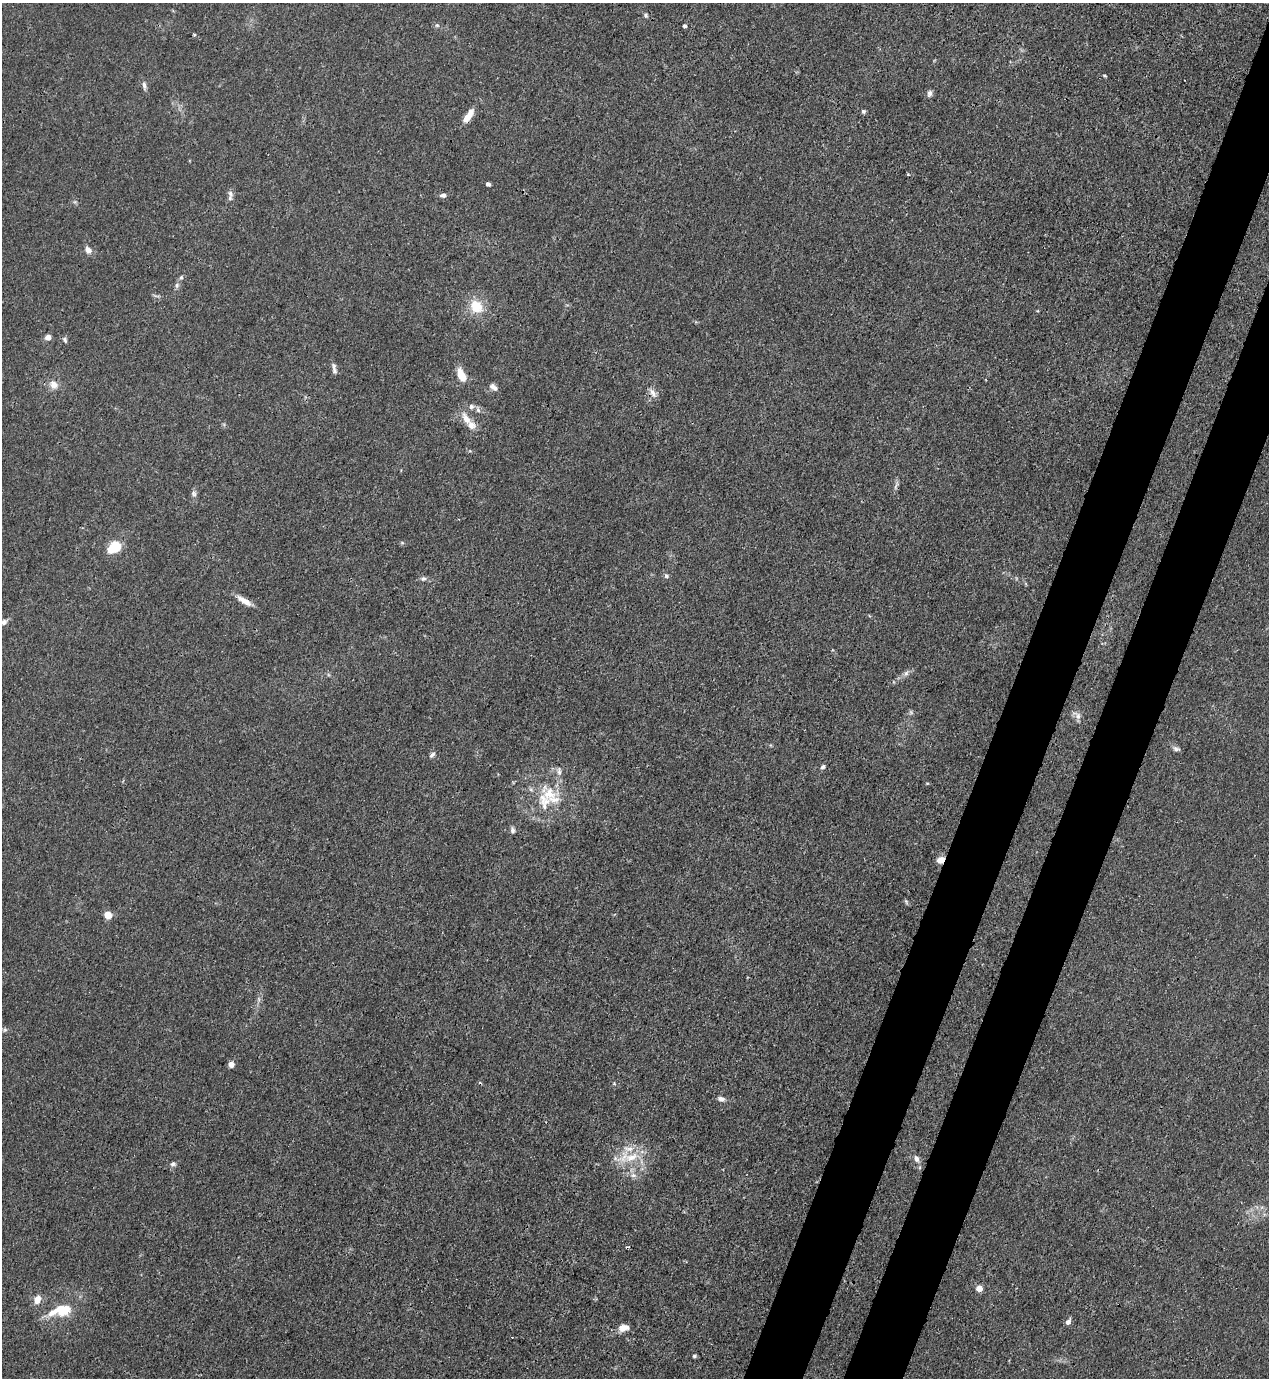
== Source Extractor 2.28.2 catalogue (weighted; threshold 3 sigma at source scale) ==
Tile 10 of 4 x 4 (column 2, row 3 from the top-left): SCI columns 1490-2756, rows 1417-2792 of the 5646 x 5583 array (HDU 1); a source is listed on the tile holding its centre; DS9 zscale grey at full resolution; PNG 1271 x 1380 px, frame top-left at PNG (2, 3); no overlay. Shown black and unused: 8% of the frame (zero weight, under 3 of 4 exposures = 7% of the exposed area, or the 3 px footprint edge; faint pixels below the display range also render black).
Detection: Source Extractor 2.28.2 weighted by HDU 2 'WHT'; one run over the whole footprint, this tile lists its part. Background 0.0182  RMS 0.0026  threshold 0.0116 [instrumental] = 3 sigma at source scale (4.5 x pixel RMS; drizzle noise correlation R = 1.50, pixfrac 1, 0.05/0.05 arcsec/px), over >= 5 px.
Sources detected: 69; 2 cosmic-ray / hot-pixel residue — not listed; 7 inside a brighter listed object's ellipse — not listed separately; the other 60 listed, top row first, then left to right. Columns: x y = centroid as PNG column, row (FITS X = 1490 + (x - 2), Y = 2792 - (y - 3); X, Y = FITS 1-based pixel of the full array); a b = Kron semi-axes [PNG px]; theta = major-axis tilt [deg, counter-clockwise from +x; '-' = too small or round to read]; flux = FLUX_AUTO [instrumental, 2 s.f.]
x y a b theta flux
646 15 6 5 - 0.46
437 25 6 5 - 0.49
685 26 4 3 - 0.67
1105 76 5 3 - 0.28
144 86 12 5 -82 0.97
930 93 10 6 76 0.83
863 111 5 5 - 0.55
468 116 19 7 54 3.2
908 174 4 3 - 0.28
488 184 4 4 - 0.78
230 193 11 7 -71 1.1
443 195 8 5 4 0.87
75 202 6 5 - 0.42
88 250 8 7 - 1.7
181 277 6 5 - 0.47
177 285 8 6 78 0.75
156 296 12 3 -14 0.49
476 306 17 14 -52 6.2
48 337 5 5 - 2
65 340 9 5 -72 0.59
334 369 15 5 -82 1
461 375 13 7 -64 4.8
53 384 10 8 -52 2.3
494 387 9 5 -36 1.3
653 393 14 7 -56 1.6
471 406 8 7 - 0.9
466 419 19 8 -58 3.1
194 493 9 6 -76 0.81
114 547 11 8 34 11
666 576 7 6 - 0.6
424 579 8 6 22 0.73
244 601 21 7 -32 2.4
4 622 8 6 44 1
906 673 9 6 62 0.87
1077 715 14 8 -53 1.4
1176 749 10 6 -16 0.8
432 755 8 5 46 0.72
823 767 6 5 - 0.65
559 771 13 6 -87 1.2
927 783 5 3 - 0.25
549 794 26 19 4 8.1
513 830 7 6 - 0.76
940 860 7 6 - 2.6
906 901 8 4 -64 0.41
108 915 5 5 - 7.7
259 999 7 4 -89 0.6
5 1030 7 5 44 0.53
231 1064 6 5 - 1.7
614 1083 5 4 - 0.28
721 1099 9 6 -17 1.1
631 1157 37 10 13 6.6
916 1159 10 6 -68 1.2
173 1164 8 6 20 0.74
633 1175 9 7 -14 1.2
979 1288 4 4 - 4
37 1300 9 7 67 2.7
61 1309 18 12 -2 7.8
1068 1322 7 5 57 1.1
623 1328 14 8 9 2.2
694 1356 5 4 - 0.41
Overlapping masked pixels (flux is a lower limit): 1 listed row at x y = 940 860